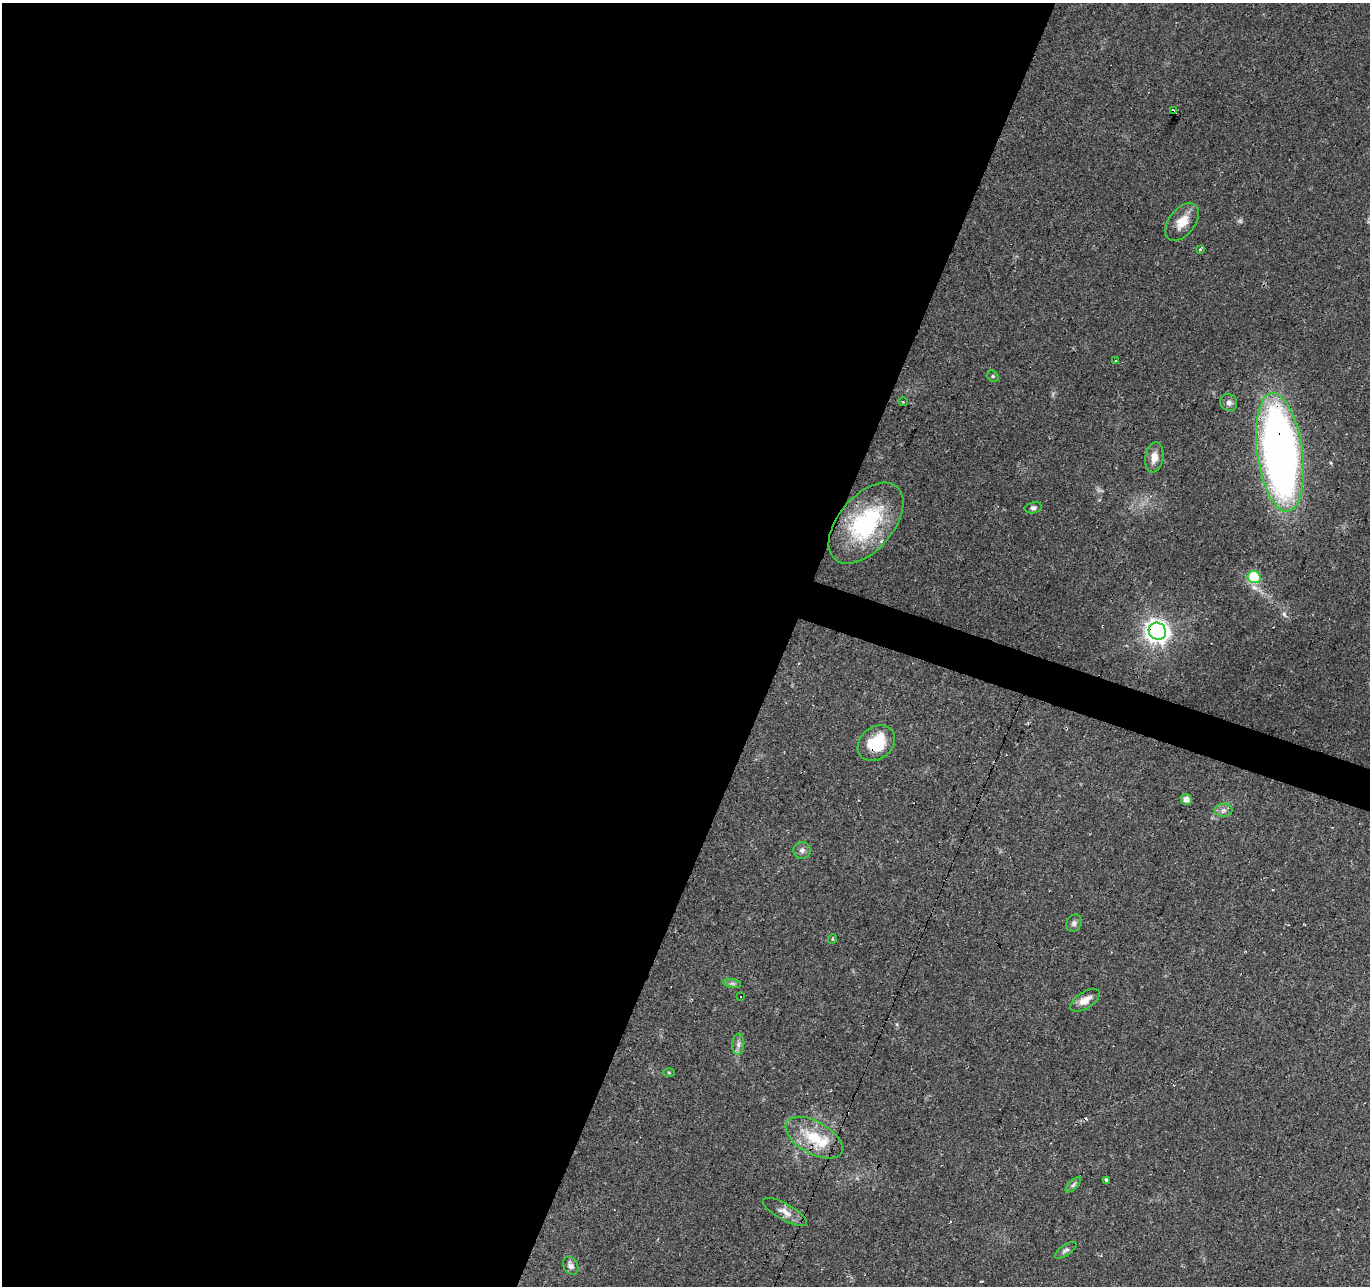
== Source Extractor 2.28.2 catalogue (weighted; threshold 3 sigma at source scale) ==
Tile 5 of 4 x 4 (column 1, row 2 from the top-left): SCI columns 1-1368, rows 2776-4059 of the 5474 x 5616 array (HDU 1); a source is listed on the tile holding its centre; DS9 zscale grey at full resolution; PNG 1372 x 1288 px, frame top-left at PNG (2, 3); each listed source drawn as its Kron ellipse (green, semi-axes under 4 px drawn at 4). Shown black and unused: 59% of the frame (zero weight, under 2 of 3 exposures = <1% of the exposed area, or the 3 px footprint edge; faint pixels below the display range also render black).
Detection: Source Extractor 2.28.2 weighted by HDU 2 'WHT'; one run over the whole footprint, this tile lists its part. Background 0.066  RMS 0.0056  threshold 0.025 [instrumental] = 3 sigma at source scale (4.5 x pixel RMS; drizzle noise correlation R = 1.50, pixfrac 1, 0.0396/0.0396 arcsec/px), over >= 5 px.
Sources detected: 38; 1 too faint to see at this stretch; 5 cosmic-ray / hot-pixel residue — neither listed nor drawn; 2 inside a brighter listed object's ellipse — not listed separately; the other 30 listed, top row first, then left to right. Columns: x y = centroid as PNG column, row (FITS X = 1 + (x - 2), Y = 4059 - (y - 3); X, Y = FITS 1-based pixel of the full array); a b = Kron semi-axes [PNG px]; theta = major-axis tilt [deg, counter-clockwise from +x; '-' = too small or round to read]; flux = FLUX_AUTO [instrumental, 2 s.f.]
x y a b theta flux
1174 111 3 3 - 44
1182 222 21 13 52 9.2
1200 249 4 3 - 0.89
1115 360 3 2 - 0.58
993 376 6 5 - 0.77
903 402 5 3 - 0.48
1229 402 9 8 - 2.4
1280 452 60 22 -82 370
1154 457 15 9 79 5.5
1033 508 9 5 12 1.6
866 523 48 27 50 57
1254 577 6 6 - 26
1157 631 9 8 - 390
876 743 20 16 39 22
1186 799 5 5 - 3.2
1223 810 9 6 2 2.1
802 850 8 8 - 2.1
1074 923 9 7 59 1.8
832 939 5 3 - 0.53
732 984 9 4 -9 1.3
741 996 3 3 - 2.3
1085 1000 17 8 33 5
738 1044 10 6 86 2.3
669 1073 6 4 -1 0.61
814 1138 31 16 -29 20
1106 1180 3 3 - 0.91
1073 1185 10 4 45 1.3
785 1212 25 8 -29 5.1
1066 1250 12 5 33 1.6
571 1266 9 7 -60 2.6
Overlapping masked pixels (flux is a lower limit): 5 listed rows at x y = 1174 111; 1280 452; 1157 631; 876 743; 814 1138